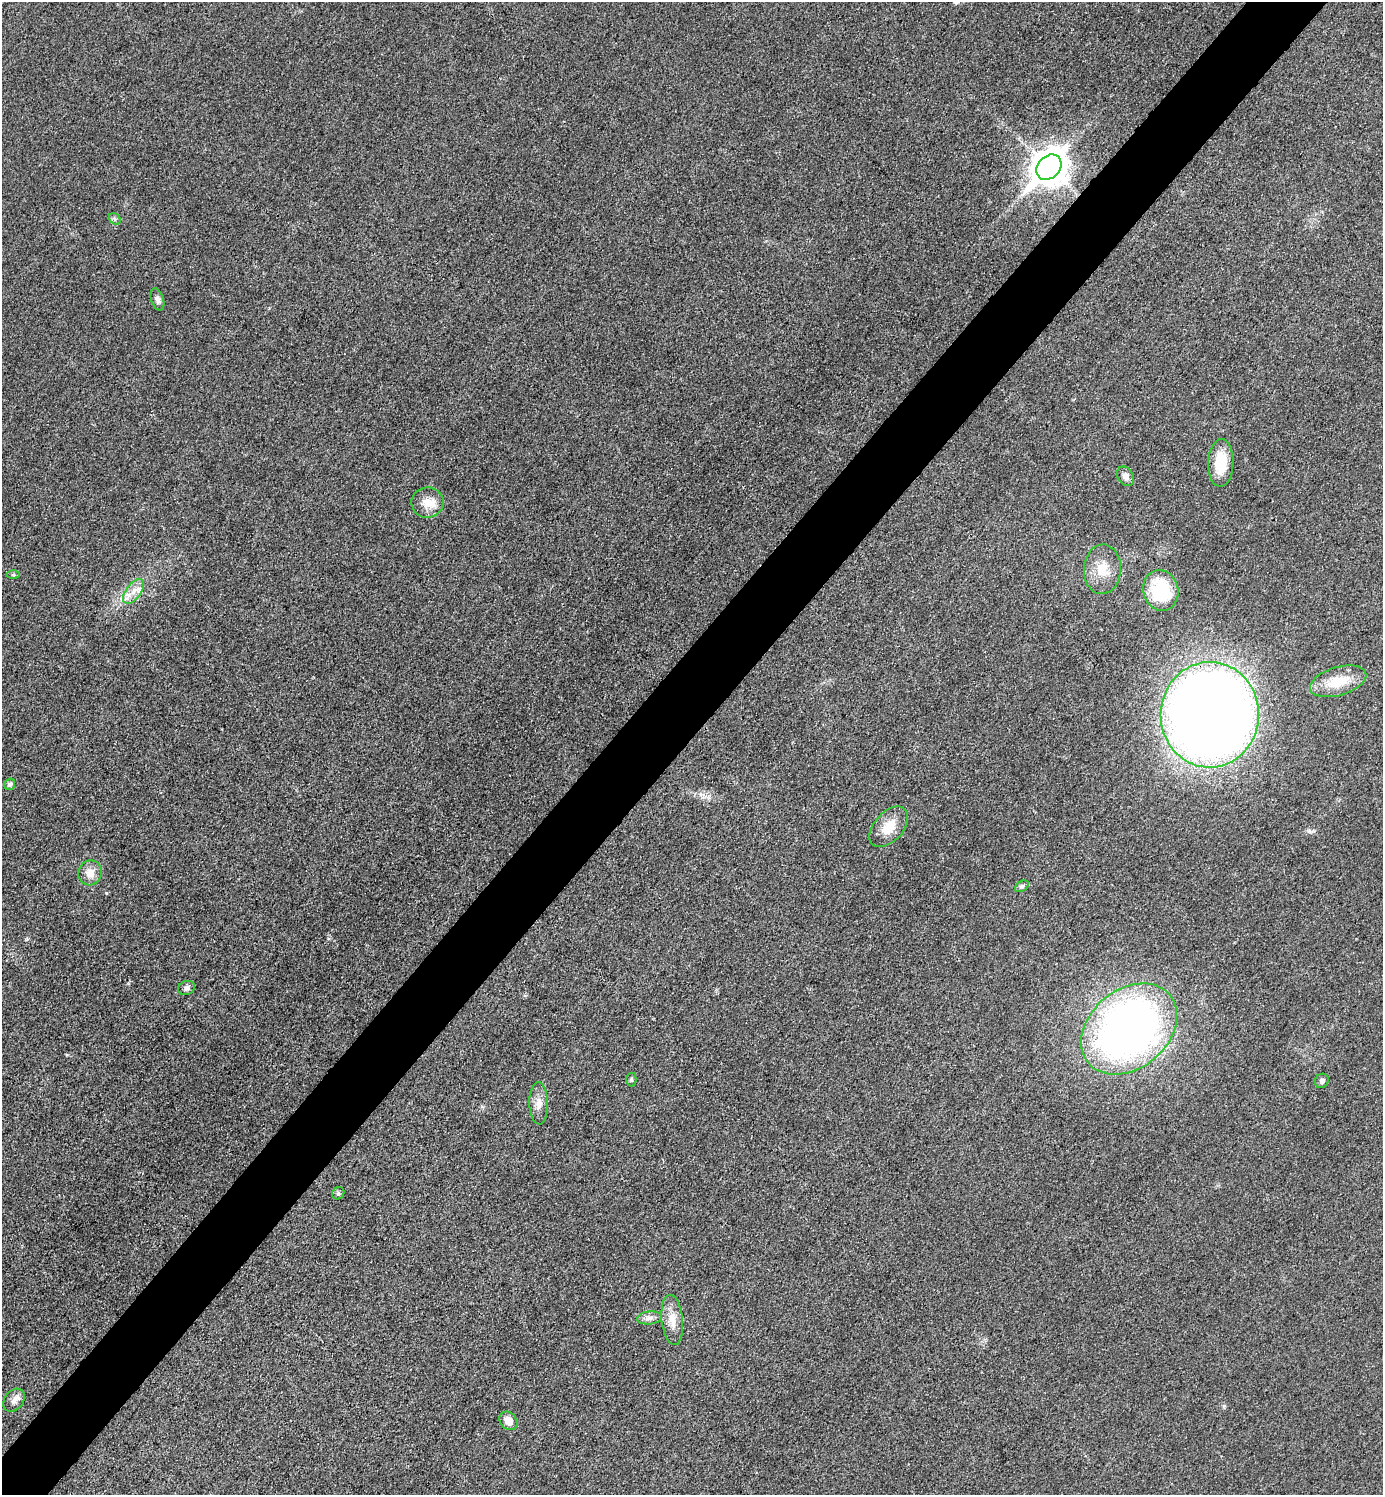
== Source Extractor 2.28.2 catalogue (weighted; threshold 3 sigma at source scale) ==
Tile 10 of 4 x 4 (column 2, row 3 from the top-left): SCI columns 1682-3062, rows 1497-2989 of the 5981 x 5980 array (HDU 1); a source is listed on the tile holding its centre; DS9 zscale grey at full resolution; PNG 1385 x 1497 px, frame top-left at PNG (2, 2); each listed source drawn as its Kron ellipse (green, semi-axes under 4 px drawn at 4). Shown black and unused: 6% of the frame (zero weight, under 3 of 4 exposures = <1% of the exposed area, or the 3 px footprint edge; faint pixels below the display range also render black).
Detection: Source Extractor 2.28.2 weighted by HDU 2 'WHT'; one run over the whole footprint, this tile lists its part. Background 0.0332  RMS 0.0048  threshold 0.0216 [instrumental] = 3 sigma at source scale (4.5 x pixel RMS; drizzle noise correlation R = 1.50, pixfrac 1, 0.05/0.05 arcsec/px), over >= 5 px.
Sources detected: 26; all 26 listed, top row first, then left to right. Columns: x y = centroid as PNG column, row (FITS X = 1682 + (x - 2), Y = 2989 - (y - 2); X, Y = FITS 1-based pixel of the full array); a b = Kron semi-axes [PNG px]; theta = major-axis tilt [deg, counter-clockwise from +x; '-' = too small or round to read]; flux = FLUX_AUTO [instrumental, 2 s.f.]
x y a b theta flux
1049 167 14 11 47 1000
115 219 6 5 - 1
157 299 11 6 -71 2
1221 463 24 12 88 15
1126 476 10 8 -57 2.5
427 502 16 15 - 7
1102 569 25 18 87 10
13 574 6 4 0 0.77
1161 590 20 17 -75 29
134 591 14 7 54 4.5
1338 681 29 14 17 13
1210 715 53 49 87 790
10 784 6 5 - 1.6
889 827 24 14 48 9.8
90 873 12 11 - 5
1022 886 7 5 31 1.2
186 988 8 7 - 1.9
1129 1029 53 39 40 320
631 1080 7 5 -89 0.86
1322 1081 7 6 - 1.5
539 1103 21 9 -89 4.3
338 1193 7 5 47 0.99
649 1318 12 6 5 2.4
672 1320 25 10 -84 6.6
14 1400 13 9 50 2.8
508 1421 10 8 -49 5.1
Unlisted compact peaks at least as high as the median listed source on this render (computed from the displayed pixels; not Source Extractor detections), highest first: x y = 1309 831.